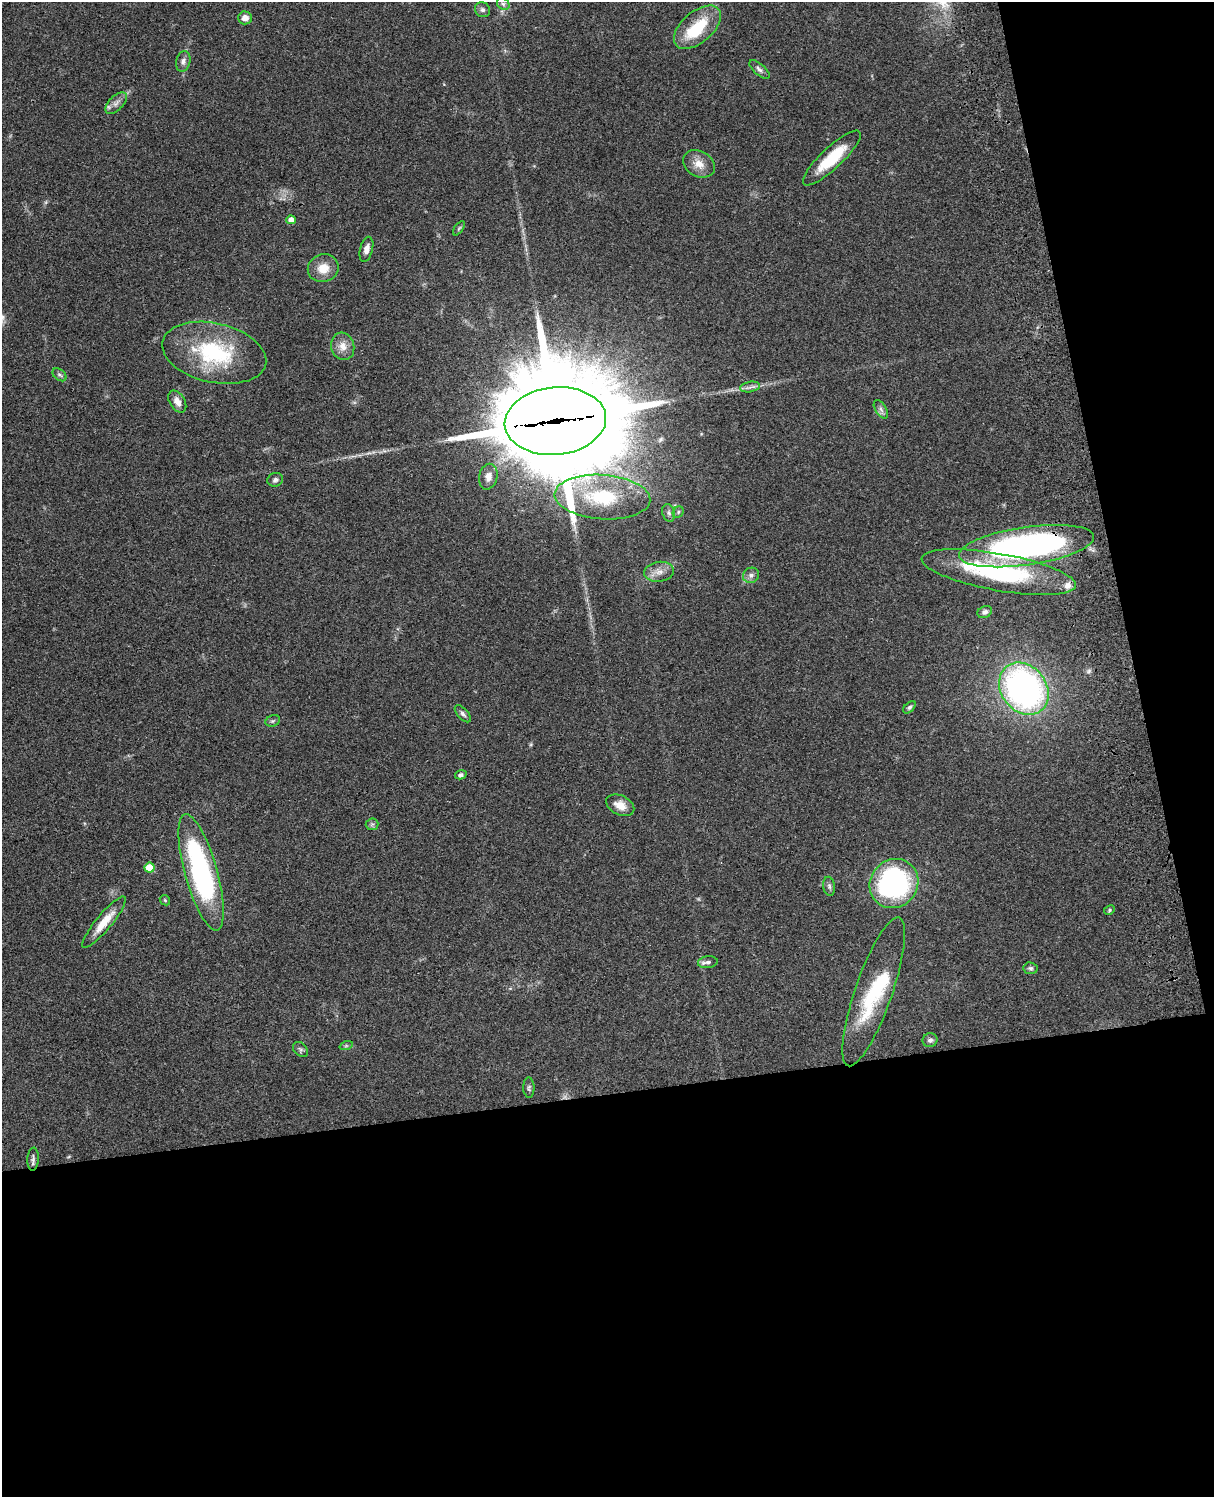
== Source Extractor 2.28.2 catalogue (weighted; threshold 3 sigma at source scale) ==
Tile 12 of 4 x 3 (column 4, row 3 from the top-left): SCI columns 3757-4968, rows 277-1771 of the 5086 x 4925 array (HDU 1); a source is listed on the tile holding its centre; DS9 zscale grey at full resolution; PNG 1216 x 1499 px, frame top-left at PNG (2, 2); each listed source drawn as its Kron ellipse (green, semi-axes under 4 px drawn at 4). Shown black and unused: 33% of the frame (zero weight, under 3 of 4 exposures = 6% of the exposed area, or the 3 px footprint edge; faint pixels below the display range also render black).
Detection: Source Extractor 2.28.2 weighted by HDU 2 'WHT'; one run over the whole footprint, this tile lists its part. Background 0.0994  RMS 0.0064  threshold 0.0289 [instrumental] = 3 sigma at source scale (4.5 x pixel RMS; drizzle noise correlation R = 1.50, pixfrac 1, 0.05/0.05 arcsec/px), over >= 5 px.
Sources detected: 56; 2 inside a brighter object's white glare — neither listed nor drawn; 2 inside a brighter listed object's ellipse — not listed separately; the other 52 listed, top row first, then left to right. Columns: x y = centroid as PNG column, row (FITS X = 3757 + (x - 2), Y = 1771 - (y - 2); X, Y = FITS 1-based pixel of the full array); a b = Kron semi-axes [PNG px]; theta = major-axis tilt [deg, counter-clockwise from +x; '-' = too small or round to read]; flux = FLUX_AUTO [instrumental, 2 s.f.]
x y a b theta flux
503 4 7 5 -44 1.6
482 10 8 7 - 1.8
245 18 7 6 - 4.5
697 27 28 15 40 26
183 61 10 7 76 2.8
759 69 12 5 -41 2.2
116 103 13 7 45 3.6
832 158 38 10 43 24
699 164 17 12 -30 7.4
291 220 4 4 - 4.6
459 228 8 4 54 0.94
366 249 13 6 75 3.7
323 268 15 13 20 9.2
343 346 14 11 -73 6.3
214 353 53 29 -12 60
59 375 8 5 -39 1.3
750 387 10 5 11 2.2
177 401 12 7 -58 4.8
881 409 10 5 -57 2
555 421 51 33 5 18000
488 477 13 9 77 4.5
275 480 8 6 21 1.9
602 497 48 22 -4 44
678 512 6 5 - 1.2
669 513 9 6 -74 2
1026 546 68 19 8 220
659 572 15 10 7 5.6
999 572 78 18 -10 85
751 575 8 7 - 2.4
985 612 7 5 26 2.1
1024 689 28 22 -52 200
909 707 7 4 44 1.2
463 714 10 5 -48 1.8
273 721 7 5 20 1.3
461 775 6 4 15 1.5
620 805 15 9 -26 6.8
372 824 6 6 - 1.1
150 868 5 5 - 15
201 872 60 16 -74 130
894 884 25 23 49 120
829 886 9 6 -80 1.6
165 900 6 4 -46 0.73
1109 910 5 4 - 0.91
104 922 32 8 51 12
708 962 10 6 8 2.2
1030 968 7 6 - 1.4
874 992 78 18 71 36
930 1040 7 7 - 1.9
346 1046 7 4 19 1
300 1049 8 6 -45 1.5
529 1088 10 5 -88 1.5
33 1159 11 5 86 1.9
Overlapping masked pixels (flux is a lower limit): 3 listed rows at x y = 555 421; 1026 546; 1024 689